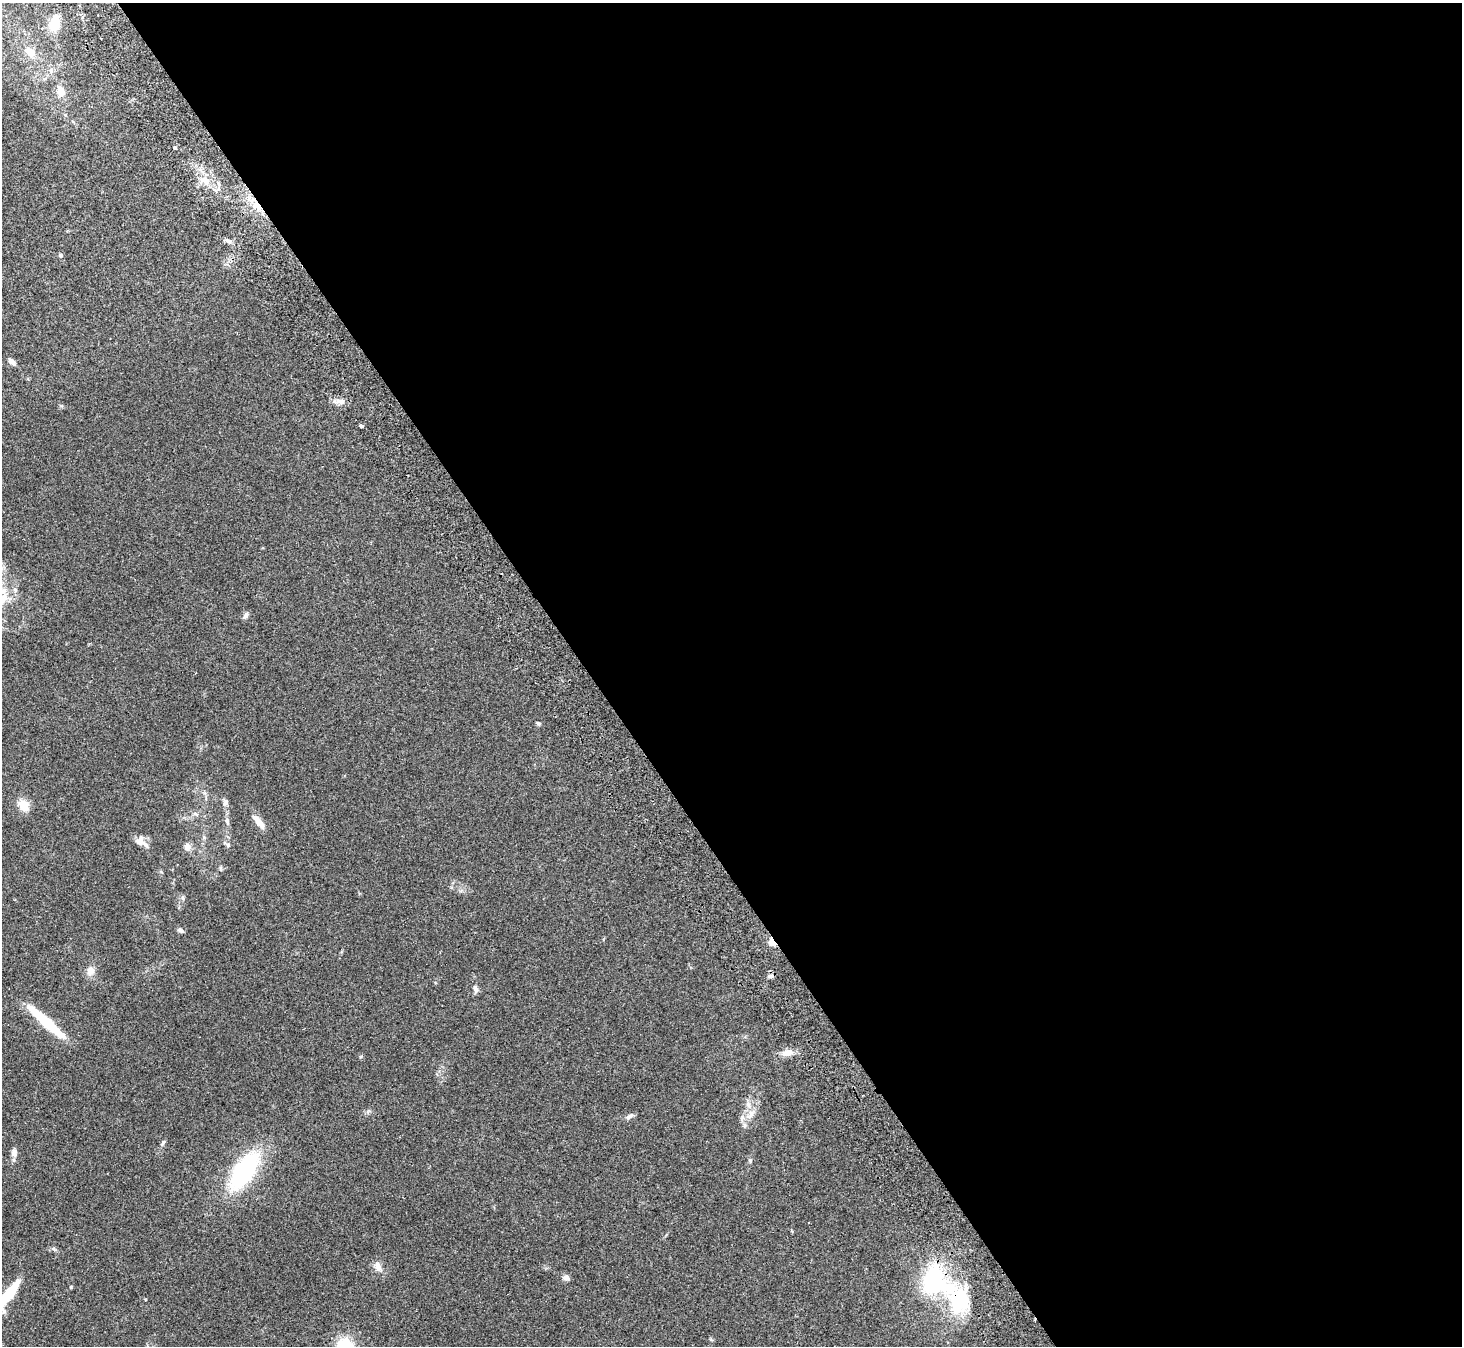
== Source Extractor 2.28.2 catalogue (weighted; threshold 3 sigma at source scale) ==
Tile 8 of 4 x 4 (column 4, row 2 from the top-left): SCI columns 4430-5889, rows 2885-4228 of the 5943 x 5903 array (HDU 1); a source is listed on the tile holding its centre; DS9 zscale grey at full resolution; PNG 1464 x 1348 px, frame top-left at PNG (2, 3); no overlay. Shown black and unused: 60% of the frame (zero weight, under 2 of 3 exposures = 3% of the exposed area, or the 3 px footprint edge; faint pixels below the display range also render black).
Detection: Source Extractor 2.28.2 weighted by HDU 2 'WHT'; one run over the whole footprint, this tile lists its part. Background 0.109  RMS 0.0092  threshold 0.0413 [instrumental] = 3 sigma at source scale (4.5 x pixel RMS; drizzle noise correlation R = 1.50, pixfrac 1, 0.05/0.05 arcsec/px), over >= 5 px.
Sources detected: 45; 1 cosmic-ray / hot-pixel residue — not listed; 1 inside a brighter listed object's ellipse — not listed separately; the other 43 listed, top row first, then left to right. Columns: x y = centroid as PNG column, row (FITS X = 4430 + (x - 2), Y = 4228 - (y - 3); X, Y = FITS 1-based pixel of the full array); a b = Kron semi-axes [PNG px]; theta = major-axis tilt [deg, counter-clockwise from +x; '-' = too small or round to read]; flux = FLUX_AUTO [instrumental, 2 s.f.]
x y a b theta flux
55 23 15 10 81 21
30 52 16 11 -43 11
61 91 14 10 -76 8.2
175 148 3 3 - 1.5
205 180 8 6 -45 4.1
229 241 7 6 - 3.1
60 255 5 4 - 2.3
11 361 7 5 -44 4.4
341 401 12 6 -8 4.7
361 426 4 3 - 5.6
3 598 16 12 57 13
245 616 8 6 47 2.3
538 723 5 5 - 1.4
225 802 9 7 85 2.8
24 805 16 12 -49 10
195 814 7 4 -35 1.6
227 822 7 4 -71 1.6
259 822 18 7 -52 8.2
140 842 17 7 -27 6.9
228 845 5 5 - 1.4
187 847 9 8 - 4.5
183 898 7 4 -87 1.5
180 930 8 5 -28 1.9
771 942 9 7 -62 5.6
90 971 11 9 76 6
770 976 7 5 1 2
476 989 9 6 -73 3.1
46 1022 39 7 -42 53
788 1053 15 7 12 6.9
748 1104 10 6 -64 3.8
751 1114 7 6 - 3.3
629 1116 11 6 35 3
163 1142 8 4 54 1.5
14 1153 10 8 86 3.9
750 1160 5 5 - 1.3
244 1171 38 17 56 110
378 1267 12 8 -65 6
566 1277 9 7 -5 3.2
934 1279 27 21 -89 87
71 1287 4 4 - 0.84
9 1294 28 7 55 47
959 1300 33 25 -74 65
345 1346 17 15 -51 33
Overlapping masked pixels (flux is a lower limit): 3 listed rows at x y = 771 942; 934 1279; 959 1300
Isophote crosses this tile's border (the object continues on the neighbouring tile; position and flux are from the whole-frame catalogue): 3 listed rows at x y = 3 598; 9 1294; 345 1346
Unlisted compact peaks at least as high as the median listed source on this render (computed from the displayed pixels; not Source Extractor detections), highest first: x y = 744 1125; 161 872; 361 1056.